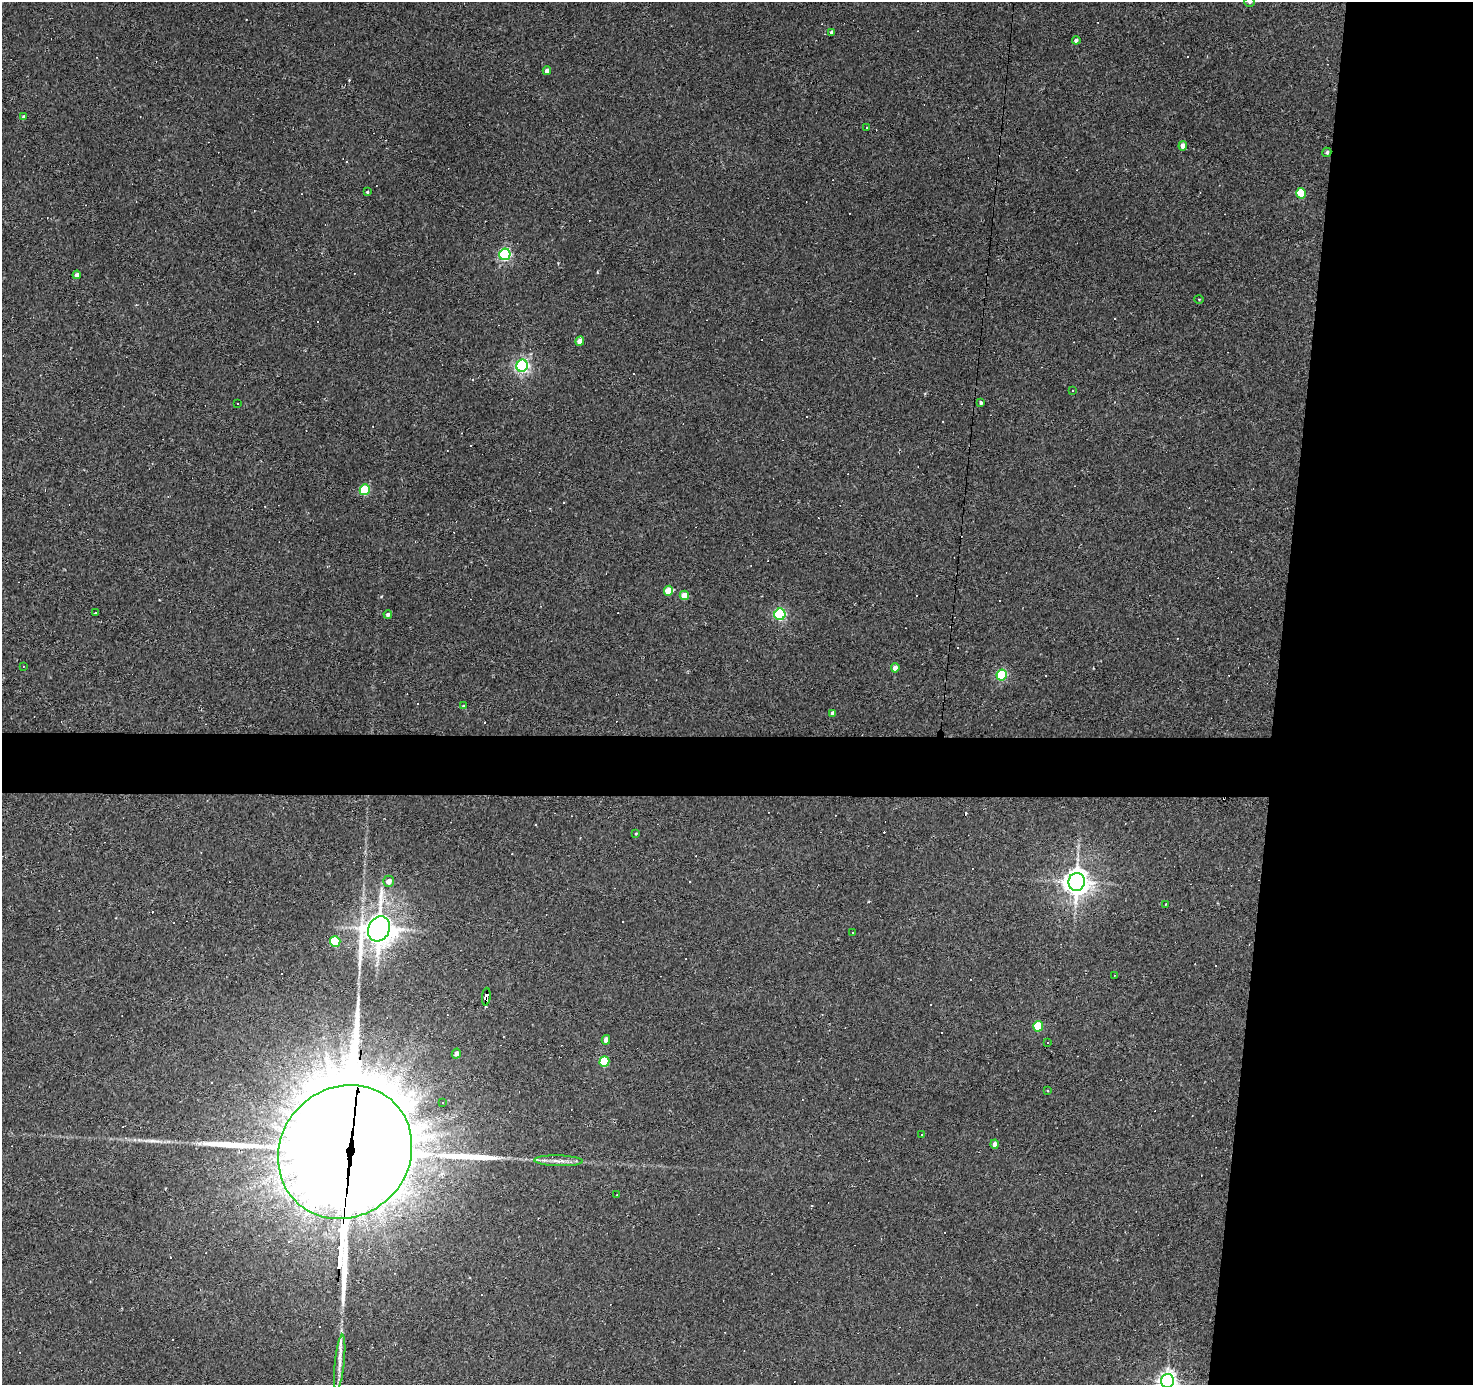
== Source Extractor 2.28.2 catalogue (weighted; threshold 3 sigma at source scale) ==
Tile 6 of 3 x 3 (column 3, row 2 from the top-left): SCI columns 2943-4413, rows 1573-2955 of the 4413 x 4438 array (HDU 1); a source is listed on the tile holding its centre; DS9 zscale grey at full resolution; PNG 1475 x 1387 px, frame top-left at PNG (2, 2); each listed source drawn as its Kron ellipse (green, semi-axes under 4 px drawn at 4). Shown black and unused: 17% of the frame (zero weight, under 2 of 3 exposures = <1% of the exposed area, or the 3 px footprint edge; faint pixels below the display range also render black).
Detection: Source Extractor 2.28.2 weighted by HDU 2 'WHT'; one run over the whole footprint, this tile lists its part. Background 0.0775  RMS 0.0053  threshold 0.0238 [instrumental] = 3 sigma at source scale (4.5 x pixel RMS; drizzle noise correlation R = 1.50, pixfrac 1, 0.05/0.05 arcsec/px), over >= 5 px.
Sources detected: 106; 5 inside a brighter object's white glare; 46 cosmic-ray / hot-pixel residue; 3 long thin detections or spike segments (spike, bleed or trail) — neither listed nor drawn; the other 52 listed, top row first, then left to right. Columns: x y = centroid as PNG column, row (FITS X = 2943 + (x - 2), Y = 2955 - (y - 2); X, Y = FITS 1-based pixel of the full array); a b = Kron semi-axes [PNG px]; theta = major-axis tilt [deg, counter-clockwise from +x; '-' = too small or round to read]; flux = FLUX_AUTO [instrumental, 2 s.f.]
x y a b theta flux
1250 2 5 4 - 0.66
832 32 4 3 - 1.1
1076 40 4 3 - 1.6
547 71 4 4 - 2.5
24 117 4 3 - 1.3
867 128 3 3 - 1.2
1183 146 4 4 - 3.5
1327 152 5 4 - 1
367 192 3 3 - 0.65
1301 193 5 5 - 18
505 254 6 5 - 88
77 275 4 4 - 1.8
1199 299 5 3 - 0.39
580 341 5 4 - 4.7
522 366 6 5 - 130
1073 391 3 3 - 0.48
237 403 3 3 - 1.9
981 403 3 3 - 1
365 490 5 5 - 30
668 591 5 4 - 11
684 595 4 4 - 5.8
95 613 3 3 - 14
388 614 4 4 - 1.3
780 614 6 5 - 73
23 666 2 2 - 0.39
895 668 4 4 - 3.7
1002 675 5 5 - 42
463 706 4 3 - 0.35
833 713 4 3 - 2
636 834 4 3 - 0.39
389 881 5 5 - 3.4
1077 882 9 8 - 510
1166 904 2 2 - 0.27
379 929 13 10 63 730
853 932 2 2 - 0.37
335 942 5 5 - 26
1114 975 2 2 - 0.28
486 997 9 4 85 29
1038 1026 5 5 - 20
606 1040 5 4 - 2.8
1048 1042 3 3 - 1
456 1054 5 4 - 2.2
604 1061 5 5 - 23
1047 1090 2 2 - 0.59
442 1102 3 3 - 0.66
921 1135 3 2 - 0.51
994 1144 4 4 - 2.5
345 1152 70 64 44 17000
558 1161 24 5 -2 4.1
617 1195 2 2 - 0.35
340 1363 28 5 84 4.9
1167 1381 7 6 - 250
Overlapping masked pixels (flux is a lower limit): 2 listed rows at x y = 486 997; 345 1152
Isophote crosses this tile's border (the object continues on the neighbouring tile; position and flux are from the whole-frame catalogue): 2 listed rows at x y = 1250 2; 1167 1381